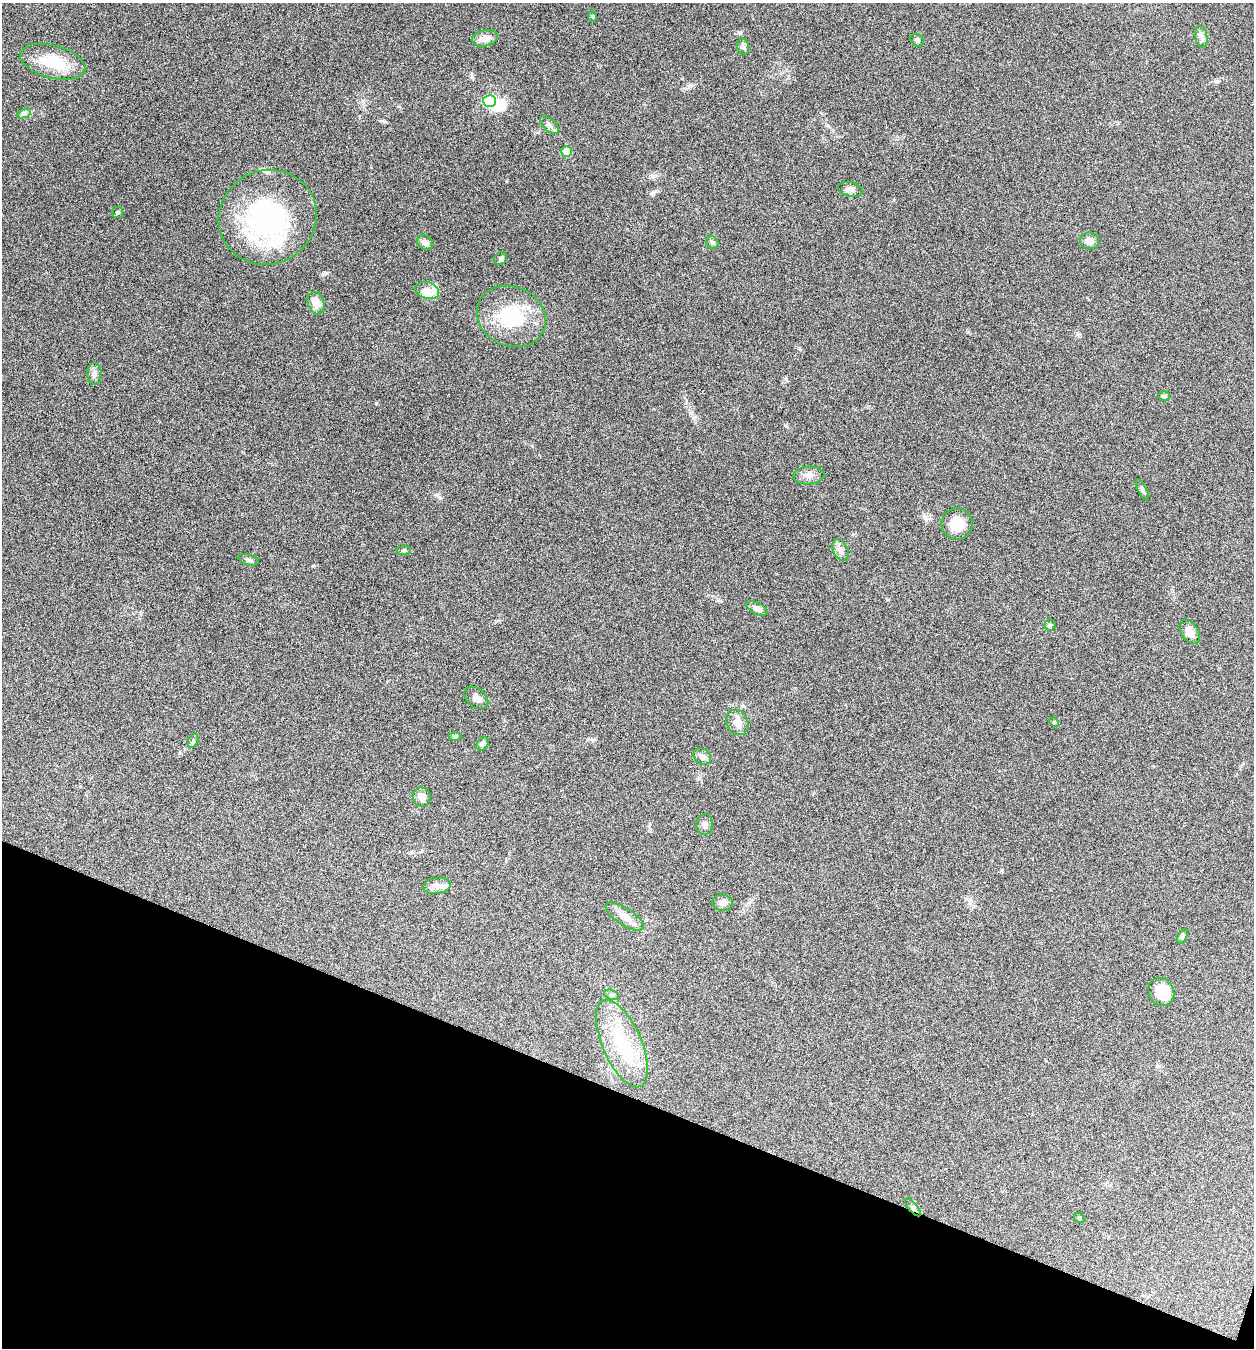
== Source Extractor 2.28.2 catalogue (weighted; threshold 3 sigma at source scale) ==
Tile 15 of 4 x 4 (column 3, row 4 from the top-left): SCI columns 2767-4018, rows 3-1348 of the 5405 x 5390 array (HDU 1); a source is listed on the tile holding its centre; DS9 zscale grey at full resolution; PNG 1256 x 1350 px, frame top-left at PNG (2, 3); each listed source drawn as its Kron ellipse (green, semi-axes under 4 px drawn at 4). Shown black and unused: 19% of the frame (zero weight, under 5 of 9 exposures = <1% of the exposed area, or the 3 px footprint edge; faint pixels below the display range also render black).
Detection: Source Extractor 2.28.2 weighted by HDU 2 'WHT'; one run over the whole footprint, this tile lists its part. Background 0.261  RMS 0.0066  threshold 0.0271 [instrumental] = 3 sigma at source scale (4.09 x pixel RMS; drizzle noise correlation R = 1.36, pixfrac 0.8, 0.05/0.05 arcsec/px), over >= 5 px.
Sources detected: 54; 1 inside a brighter object's white glare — neither listed nor drawn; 4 inside a brighter listed object's ellipse — not listed separately; the other 49 listed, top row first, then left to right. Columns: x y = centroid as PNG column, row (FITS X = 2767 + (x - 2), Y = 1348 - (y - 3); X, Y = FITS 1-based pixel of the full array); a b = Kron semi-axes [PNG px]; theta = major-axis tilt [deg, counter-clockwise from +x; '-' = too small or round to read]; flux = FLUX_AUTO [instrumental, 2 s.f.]
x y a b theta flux
592 16 5 4 - 0.77
1201 37 11 6 -81 2.3
485 38 13 8 11 5
917 40 7 5 -39 1.5
743 47 8 6 -74 1.5
53 62 33 16 -15 23
490 101 6 6 - 65
24 113 7 4 19 1.3
549 125 11 6 -42 2.1
566 151 5 5 - 12
850 189 12 7 -12 2.7
117 213 5 5 - 0.98
268 217 50 47 27 100
1089 241 9 8 - 4.4
712 242 7 5 -56 1.2
425 243 9 6 -37 3.5
501 258 7 6 - 1.3
427 290 12 8 -18 4.2
316 303 12 8 -71 6.3
511 316 35 29 -25 35
94 374 11 7 -89 2.4
1164 396 6 4 -3 0.93
809 475 16 9 6 3.8
1142 490 12 4 -63 1.4
957 524 16 15 - 10
404 550 7 4 5 0.92
840 550 11 7 -64 3
249 560 10 5 -16 1.7
757 609 11 6 -26 2.9
1050 625 5 5 - 0.99
1190 632 13 8 -55 4.7
476 698 14 9 -40 3.3
737 722 13 10 -63 4.9
1054 722 5 4 - 0.59
455 736 6 4 2 0.9
193 741 7 4 67 1.1
483 744 7 5 51 2.3
702 757 9 7 -37 2.2
422 797 10 8 -63 4.2
704 825 10 8 88 2.2
437 886 14 8 8 3.8
723 903 10 8 -5 3.7
625 917 22 8 -33 6
1182 936 8 4 67 1.3
1161 992 15 12 -59 13
611 995 7 4 -19 1.2
622 1043 47 19 -66 37
913 1207 11 3 -49 1.2
1079 1218 6 4 -49 0.75
Overlapping masked pixels (flux is a lower limit): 1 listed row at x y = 913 1207
Unlisted compact peaks at least as high as the median listed source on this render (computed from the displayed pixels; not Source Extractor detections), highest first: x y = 376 403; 326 273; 786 379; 740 33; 799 348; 313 566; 1216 81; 506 181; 440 498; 472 77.